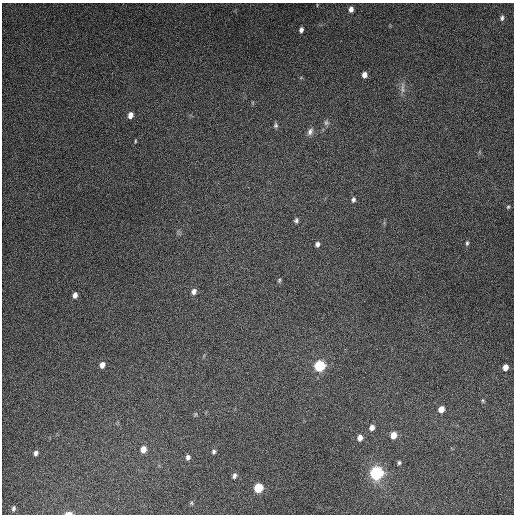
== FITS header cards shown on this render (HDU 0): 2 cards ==
NAXIS1  =                  512
NAXIS2  =                  512

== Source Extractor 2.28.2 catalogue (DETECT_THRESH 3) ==
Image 512 x 512 px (HDU 0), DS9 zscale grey, 1 PNG px = 1 image px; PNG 516 x 516 px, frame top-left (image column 1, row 512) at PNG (2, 3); no overlay
Background 5370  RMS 320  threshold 973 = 3 sigma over >= 5 px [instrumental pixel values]
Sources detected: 38; all 38 listed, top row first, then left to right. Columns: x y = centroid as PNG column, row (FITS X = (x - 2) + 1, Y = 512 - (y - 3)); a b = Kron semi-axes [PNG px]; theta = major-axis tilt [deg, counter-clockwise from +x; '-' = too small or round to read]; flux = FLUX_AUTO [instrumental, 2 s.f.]
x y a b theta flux
351 9 6 5 - 1.0e+05
502 18 7 5 84 5.3e+04
301 30 5 4 - 7.2e+04
364 75 6 5 - 1.2e+05
402 88 18 5 -89 1.1e+05
130 115 6 5 - 1.4e+05
326 123 8 7 - 6.0e+04
276 125 7 5 -89 4.5e+04
310 132 10 7 62 9.5e+04
135 141 5 3 - 2.2e+04
353 200 6 5 - 5.5e+04
508 207 5 4 - 2.7e+04
296 220 6 5 - 5.0e+04
467 243 7 4 76 4.1e+04
317 244 5 5 - 7.1e+04
279 280 6 4 69 3.2e+04
194 291 7 6 - 9.3e+04
75 295 6 5 - 1.0e+05
102 365 6 5 - 1.4e+05
320 366 8 7 - 1.1e+06
505 367 5 5 - 1.5e+05
483 400 7 3 -90 2.8e+04
441 409 6 5 - 1.8e+05
196 414 6 4 89 2.8e+04
372 427 6 5 - 1.2e+05
393 435 7 6 - 2.3e+05
360 438 6 5 - 1.2e+05
143 449 6 5 - 1.7e+05
214 452 6 5 - 4.7e+04
36 453 5 5 - 7.0e+04
188 457 6 5 - 6.9e+04
399 463 5 4 - 3.8e+04
376 473 10 9 - 1.6e+06
234 476 6 5 - 6.1e+04
258 488 7 6 - 6.7e+05
191 503 5 5 - 2.9e+04
13 508 7 5 77 4.8e+04
69 513 7 3 0 1.3e+05
At the frame edge (FLAGS 8, measured only in part): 1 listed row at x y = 69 513